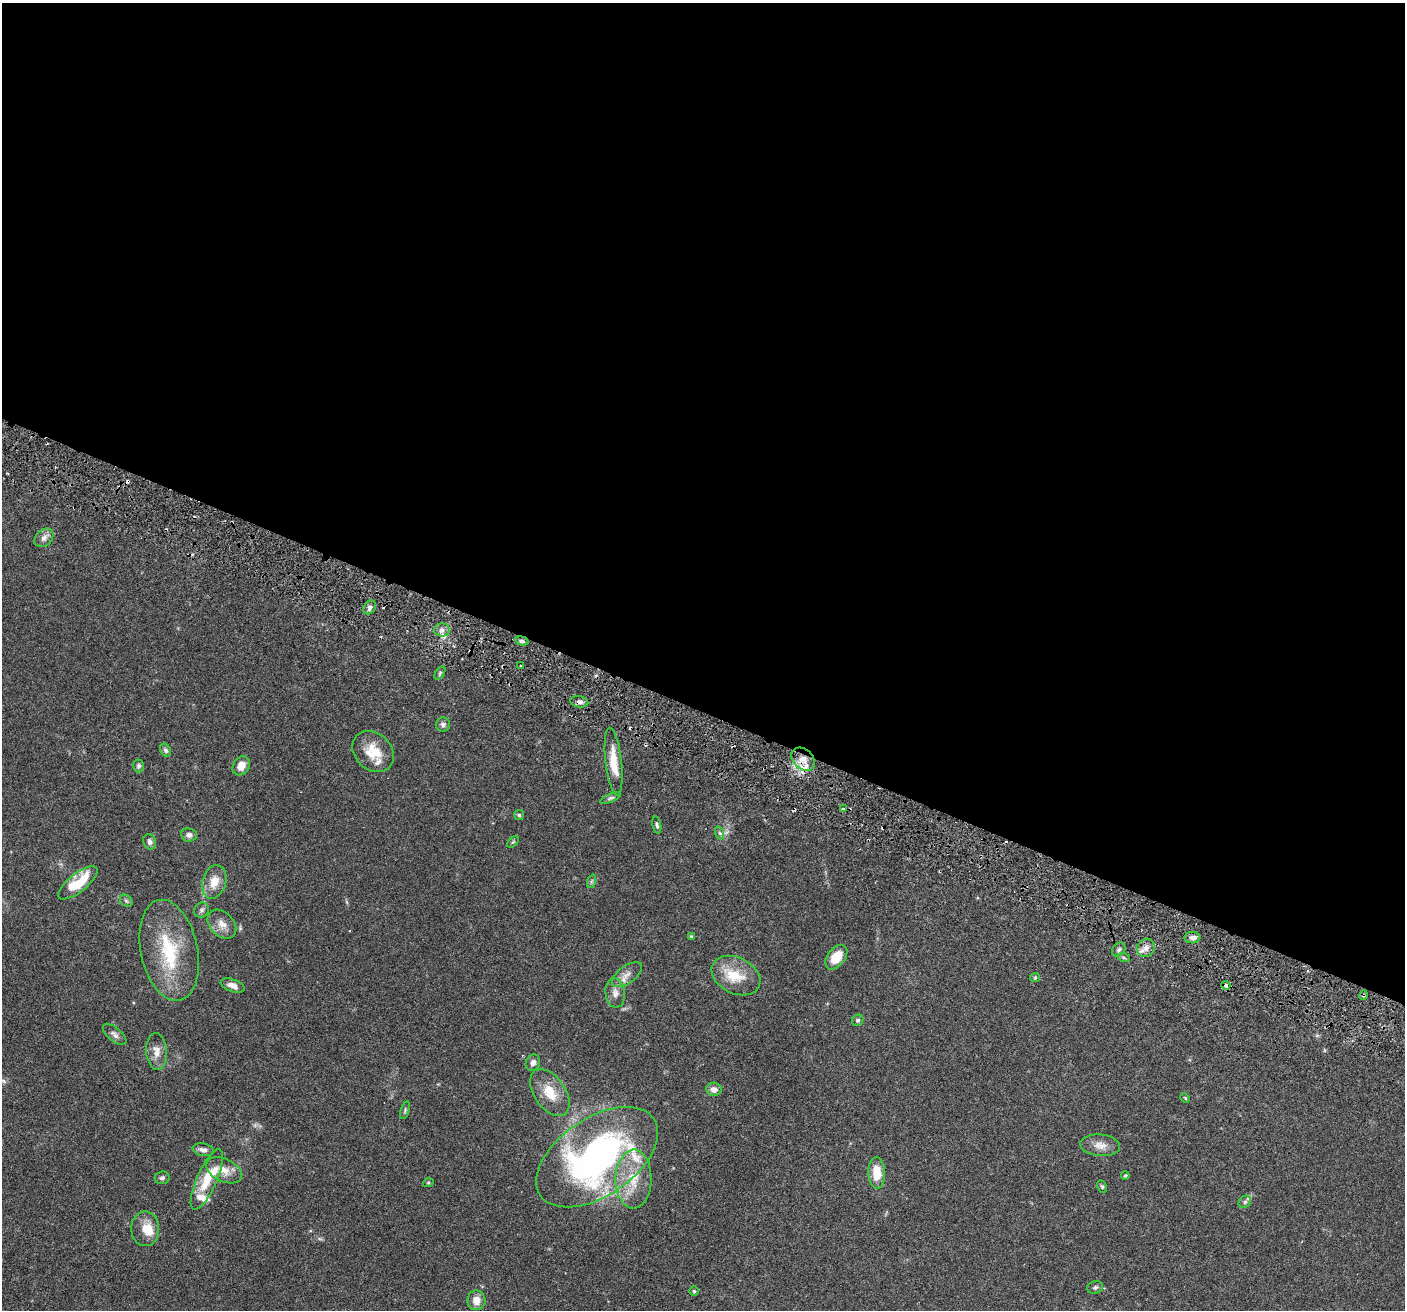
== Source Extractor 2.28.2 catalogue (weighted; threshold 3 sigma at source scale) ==
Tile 3 of 4 x 4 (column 3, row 1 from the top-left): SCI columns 2837-4239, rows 4255-5562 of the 5669 x 5762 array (HDU 1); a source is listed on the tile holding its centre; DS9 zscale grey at full resolution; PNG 1407 x 1312 px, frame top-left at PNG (2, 3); each listed source drawn as its Kron ellipse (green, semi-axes under 4 px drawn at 4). Shown black and unused: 54% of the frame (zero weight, under 3 of 6 exposures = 3% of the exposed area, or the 3 px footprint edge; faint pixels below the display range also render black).
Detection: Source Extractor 2.28.2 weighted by HDU 2 'WHT'; one run over the whole footprint, this tile lists its part. Background 0.054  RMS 0.0031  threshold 0.0128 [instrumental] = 3 sigma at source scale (4.09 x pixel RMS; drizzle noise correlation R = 1.36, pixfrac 0.8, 0.05/0.05 arcsec/px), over >= 5 px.
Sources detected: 80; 1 too faint to see at this stretch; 7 cosmic-ray / hot-pixel residue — neither listed nor drawn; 6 inside a brighter listed object's ellipse — not listed separately; the other 66 listed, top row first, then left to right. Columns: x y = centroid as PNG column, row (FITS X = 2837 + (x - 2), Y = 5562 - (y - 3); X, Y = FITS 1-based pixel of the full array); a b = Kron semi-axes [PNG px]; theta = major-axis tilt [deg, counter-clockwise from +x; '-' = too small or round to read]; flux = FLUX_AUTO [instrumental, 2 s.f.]
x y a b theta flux
44 538 11 8 44 1.5
370 607 7 5 55 0.88
442 630 8 6 -1 1.3
522 641 7 4 -15 0.73
520 666 3 2 - 0.32
440 673 7 4 54 0.44
579 702 9 5 -8 1.1
443 724 7 7 - 0.89
166 750 7 5 -58 0.64
373 752 23 18 -43 6.7
803 759 13 9 -41 3.5
614 762 34 8 -83 6.2
138 766 6 5 - 0.71
241 766 10 8 56 3.1
610 798 11 4 23 0.68
843 809 4 3 - 0.44
519 815 5 5 - 0.44
657 825 9 4 -79 0.6
720 833 6 4 -70 0.53
189 835 8 6 -6 1.2
150 842 8 6 -72 0.91
513 842 7 4 43 0.34
592 881 7 4 70 0.54
214 882 17 11 74 4.1
78 883 24 9 39 10
126 901 7 5 -45 0.57
202 910 8 7 - 0.81
222 924 17 11 -46 2.8
691 937 4 3 - 0.48
1192 937 8 6 2 1.1
1146 948 9 8 - 1.9
169 950 51 28 -78 19
1119 950 7 6 - 0.72
836 957 14 8 52 5.2
1124 958 6 4 -19 0.42
627 975 18 8 37 2.3
736 976 26 18 -27 7.8
1035 978 5 4 - 0.34
233 985 12 6 -21 1.8
1226 985 4 4 - 1.7
615 993 15 10 -83 2
1364 995 5 3 - 0.38
858 1020 6 5 - 0.51
115 1034 14 6 -41 1.2
157 1051 18 10 -85 2.8
533 1063 8 7 - 1.4
714 1089 7 6 - 1.8
550 1093 26 15 -56 6.7
1185 1098 5 3 - 0.28
405 1110 9 4 73 0.49
1100 1145 20 10 -5 2.8
203 1150 10 6 -10 1.3
597 1157 69 39 34 110
224 1170 19 11 -26 4
877 1173 16 8 -87 5.4
1125 1175 4 3 - 0.34
162 1178 7 6 - 0.78
207 1179 33 10 66 7.6
634 1179 29 18 89 9.6
428 1183 5 3 - 0.27
1102 1187 6 4 -62 0.41
1245 1202 7 5 45 0.66
145 1229 17 14 89 4.4
1095 1287 8 6 16 0.76
694 1291 4 4 - 0.37
476 1300 10 9 - 2.6
Overlapping masked pixels (flux is a lower limit): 3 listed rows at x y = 579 702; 1226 985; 1364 995